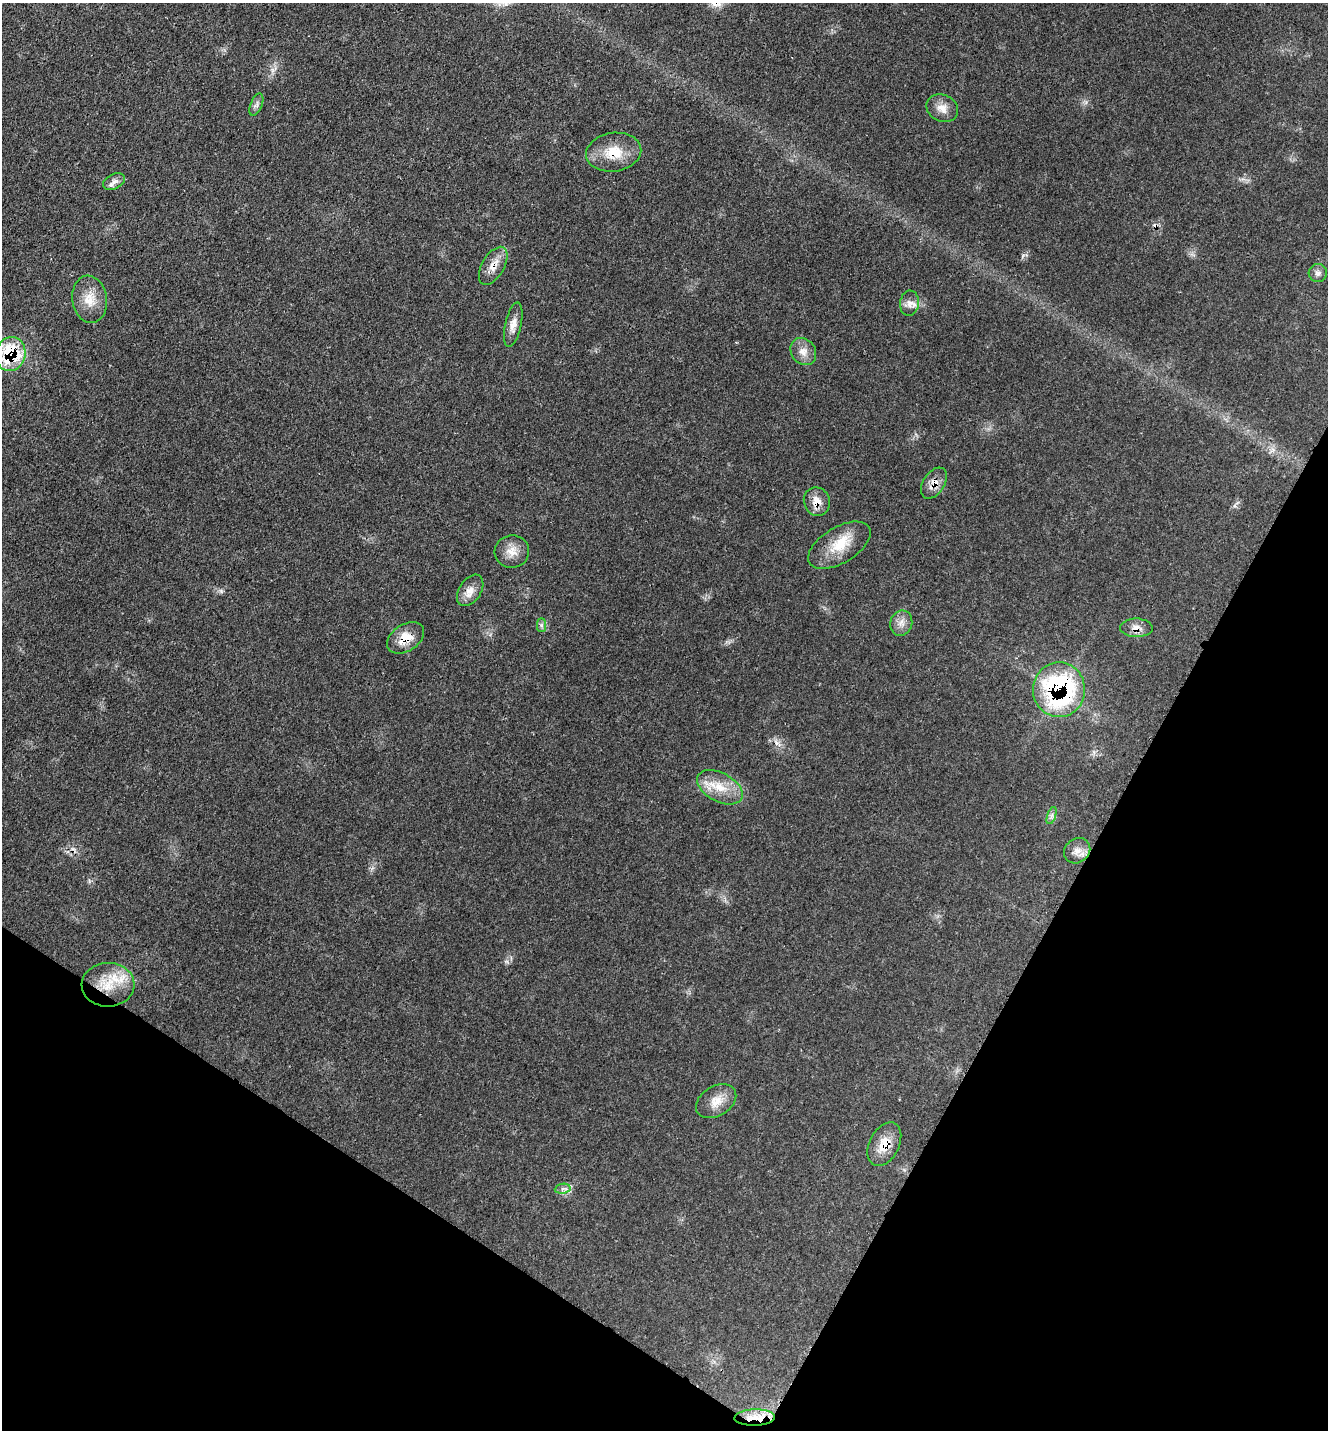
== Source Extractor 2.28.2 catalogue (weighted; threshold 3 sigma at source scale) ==
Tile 15 of 4 x 4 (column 3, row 4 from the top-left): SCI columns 2890-4215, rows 100-1527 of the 5919 x 5911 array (HDU 1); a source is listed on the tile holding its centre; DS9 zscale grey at full resolution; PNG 1330 x 1432 px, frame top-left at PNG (2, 3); each listed source drawn as its Kron ellipse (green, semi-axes under 4 px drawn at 4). Shown black and unused: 25% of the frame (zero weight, under 3 of 4 exposures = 9% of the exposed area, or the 3 px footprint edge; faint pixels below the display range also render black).
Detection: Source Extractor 2.28.2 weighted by HDU 2 'WHT'; one run over the whole footprint, this tile lists its part. Background 0.0616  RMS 0.0036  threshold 0.0161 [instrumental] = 3 sigma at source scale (4.5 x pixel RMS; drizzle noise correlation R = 1.50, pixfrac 1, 0.05/0.05 arcsec/px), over >= 5 px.
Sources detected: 31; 2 cosmic-ray / hot-pixel residue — neither listed nor drawn; the other 29 listed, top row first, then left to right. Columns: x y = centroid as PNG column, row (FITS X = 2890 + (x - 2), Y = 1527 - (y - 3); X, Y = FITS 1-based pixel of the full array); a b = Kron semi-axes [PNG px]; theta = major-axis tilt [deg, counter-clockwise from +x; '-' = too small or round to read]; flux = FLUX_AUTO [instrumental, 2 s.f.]
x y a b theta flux
256 105 12 5 68 1.2
942 108 16 13 -25 3.8
614 152 28 19 8 10
114 182 11 7 27 1.9
493 266 21 11 60 4.4
1318 273 9 9 - 1.4
90 299 24 17 -83 6.8
909 303 12 9 83 2.5
513 325 23 8 77 3.3
803 352 14 12 -54 3.4
10 354 17 15 74 23
934 483 17 10 57 3.7
817 502 14 13 - 4.4
839 545 35 18 31 11
512 551 17 16 - 4.6
470 590 17 11 57 3.6
901 623 13 11 72 2.8
541 625 7 4 -90 0.88
1136 628 16 9 -2 2.9
406 638 20 13 33 6.5
1059 690 27 26 - 64
720 787 25 14 -28 8.6
1051 816 9 4 71 0.97
1077 851 14 12 39 3.4
108 985 26 22 3 14
716 1101 22 15 31 5.3
884 1144 23 15 63 7
563 1189 8 5 7 1.1
755 1417 20 8 2 5.9
Overlapping masked pixels (flux is a lower limit): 10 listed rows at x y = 614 152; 493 266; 10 354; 934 483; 817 502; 1136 628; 406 638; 1059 690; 884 1144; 755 1417
Unlisted compact peaks at least as high as the median listed source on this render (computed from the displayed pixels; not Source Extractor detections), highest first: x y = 221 591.